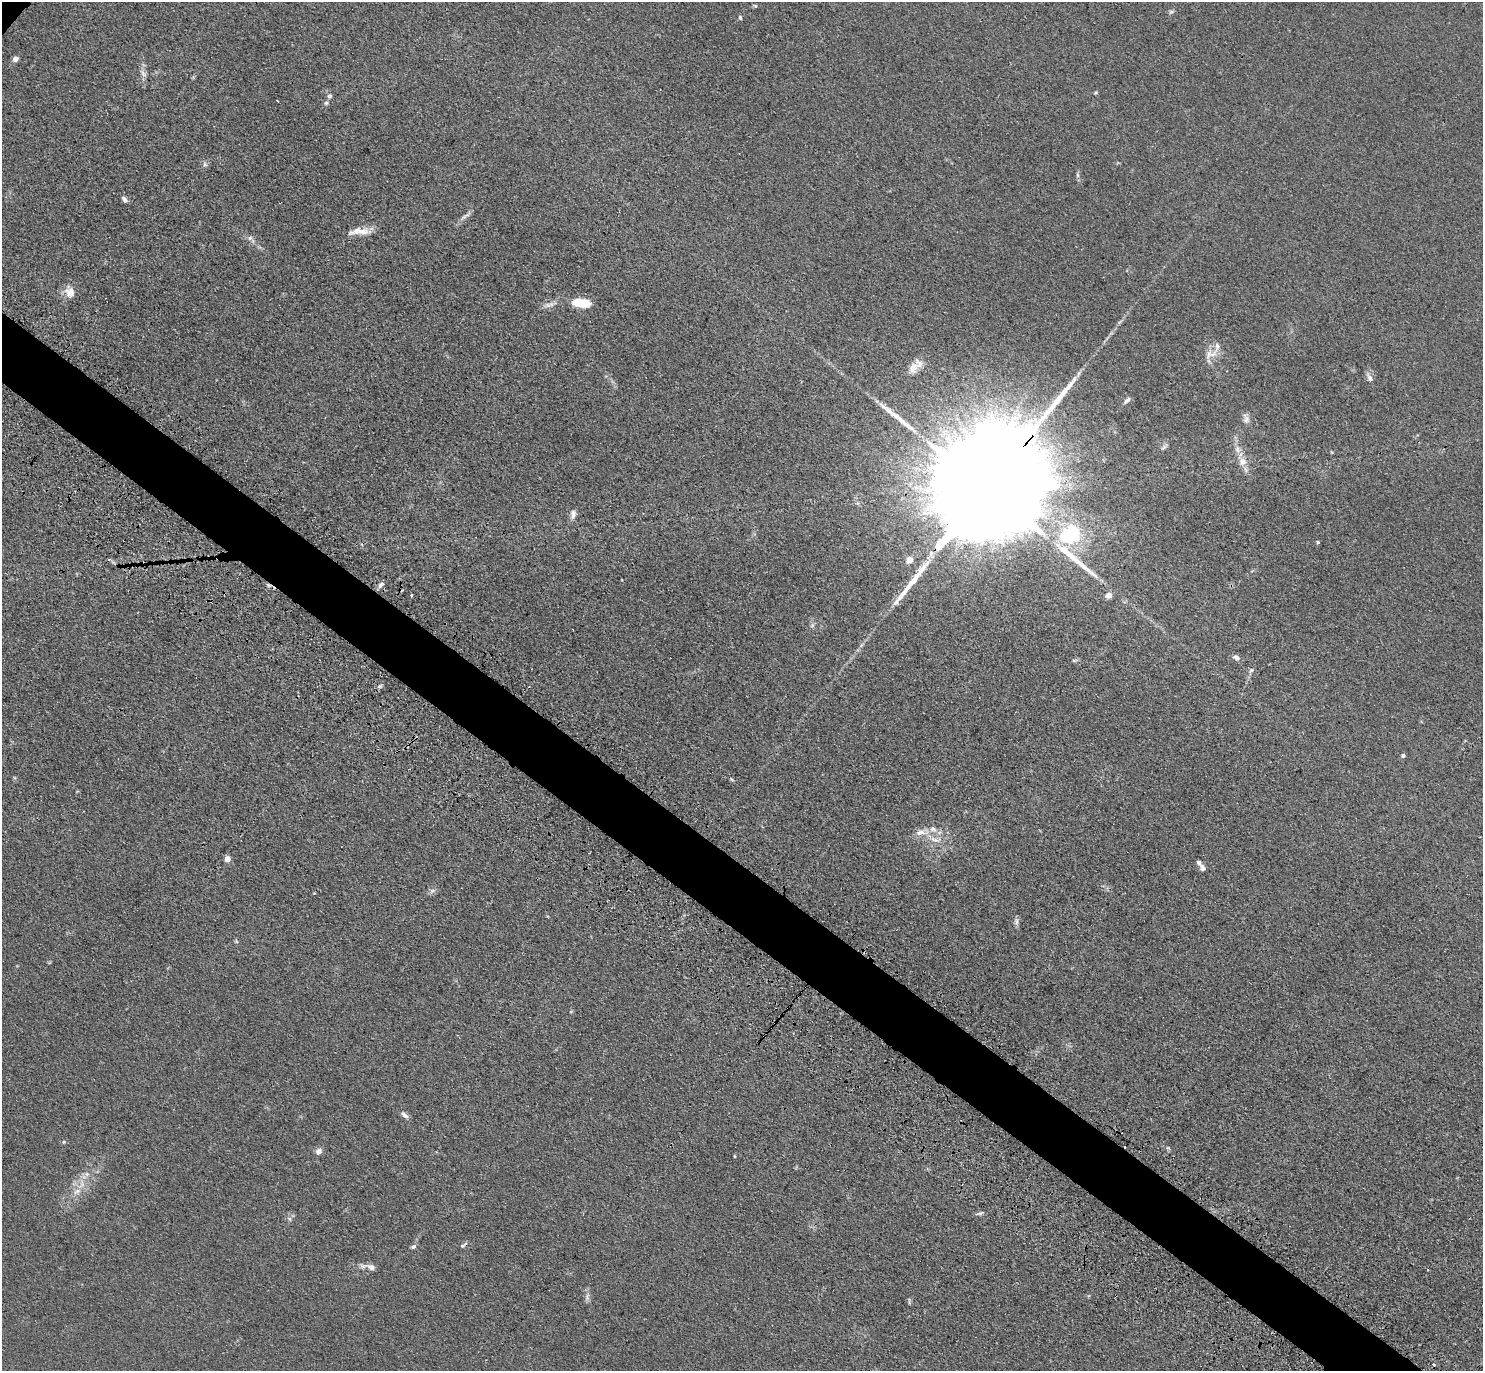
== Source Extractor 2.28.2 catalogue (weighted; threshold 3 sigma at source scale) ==
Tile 6 of 4 x 4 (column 2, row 2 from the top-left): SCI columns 1529-3009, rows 3094-4462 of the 6001 x 6022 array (HDU 1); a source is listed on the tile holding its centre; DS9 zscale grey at full resolution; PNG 1485 x 1373 px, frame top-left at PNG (2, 2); no overlay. Shown black and unused: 5% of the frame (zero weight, under 3 of 4 exposures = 4% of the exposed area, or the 3 px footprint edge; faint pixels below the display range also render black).
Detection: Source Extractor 2.28.2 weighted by HDU 2 'WHT'; one run over the whole footprint, this tile lists its part. Background 0.0394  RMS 0.0046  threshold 0.0208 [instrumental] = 3 sigma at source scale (4.5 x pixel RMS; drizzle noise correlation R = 1.50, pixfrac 1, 0.05/0.05 arcsec/px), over >= 5 px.
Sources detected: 70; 2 inside a brighter object's white glare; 4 cosmic-ray / hot-pixel residue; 3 long thin detections or spike segments (spike, bleed or trail) — not listed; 4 inside a brighter listed object's ellipse — not listed separately; the other 57 listed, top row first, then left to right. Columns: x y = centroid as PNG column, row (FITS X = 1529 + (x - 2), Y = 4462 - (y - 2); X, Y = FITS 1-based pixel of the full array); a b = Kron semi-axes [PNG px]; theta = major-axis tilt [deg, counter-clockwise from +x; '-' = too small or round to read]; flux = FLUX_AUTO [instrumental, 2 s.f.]
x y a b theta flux
755 6 5 5 - 0.59
1171 12 7 5 29 0.88
740 17 6 4 -74 0.68
15 59 6 5 - 2
143 73 11 5 -65 1.9
1095 93 4 4 - 0.58
330 96 7 5 -13 0.93
326 103 5 5 - 0.83
205 164 7 6 - 1.1
1077 175 7 4 -88 0.88
124 199 9 5 -48 1.5
467 215 13 4 37 1.7
360 231 27 7 4 5.7
250 238 6 5 - 1.1
70 293 14 12 -54 4.7
583 303 14 8 -8 12
1213 354 16 7 42 4.4
917 364 17 14 26 4.7
1370 378 12 6 -60 2
1127 400 11 5 45 1.4
1246 419 14 8 -77 2.2
1164 447 10 4 39 1.1
1237 449 11 7 -88 2.8
1243 461 10 9 - 4
987 489 80 21 49 42000
573 514 11 7 83 2.1
1069 536 24 20 -34 33
1318 542 4 3 - 0.72
909 560 5 4 - 8
381 585 10 5 40 1.6
411 595 3 2 - 0.81
1108 595 8 7 - 2.4
1236 657 9 7 -31 1.7
1074 660 6 4 -1 0.66
1251 670 8 5 39 1
380 686 6 4 71 0.82
1403 755 4 4 - 0.99
921 832 22 7 3 4.8
936 840 22 4 0 3
227 859 4 4 - 5.4
1202 868 8 5 -69 1.7
432 891 7 6 - 1.3
1016 921 12 5 83 1.3
236 941 6 3 -72 0.6
405 1115 12 5 -40 1.9
64 1142 5 5 - 0.57
318 1151 8 7 - 2.2
735 1156 5 3 - 0.47
87 1174 6 5 - 1.1
77 1191 13 7 34 3.3
980 1213 10 5 19 1.1
290 1219 7 4 -88 0.94
463 1245 11 4 36 0.92
413 1246 8 5 32 1.1
371 1267 12 7 -30 2.3
587 1297 10 6 81 1.7
909 1301 11 2 -83 0.56
Overlapping masked pixels (flux is a lower limit): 1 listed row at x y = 987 489